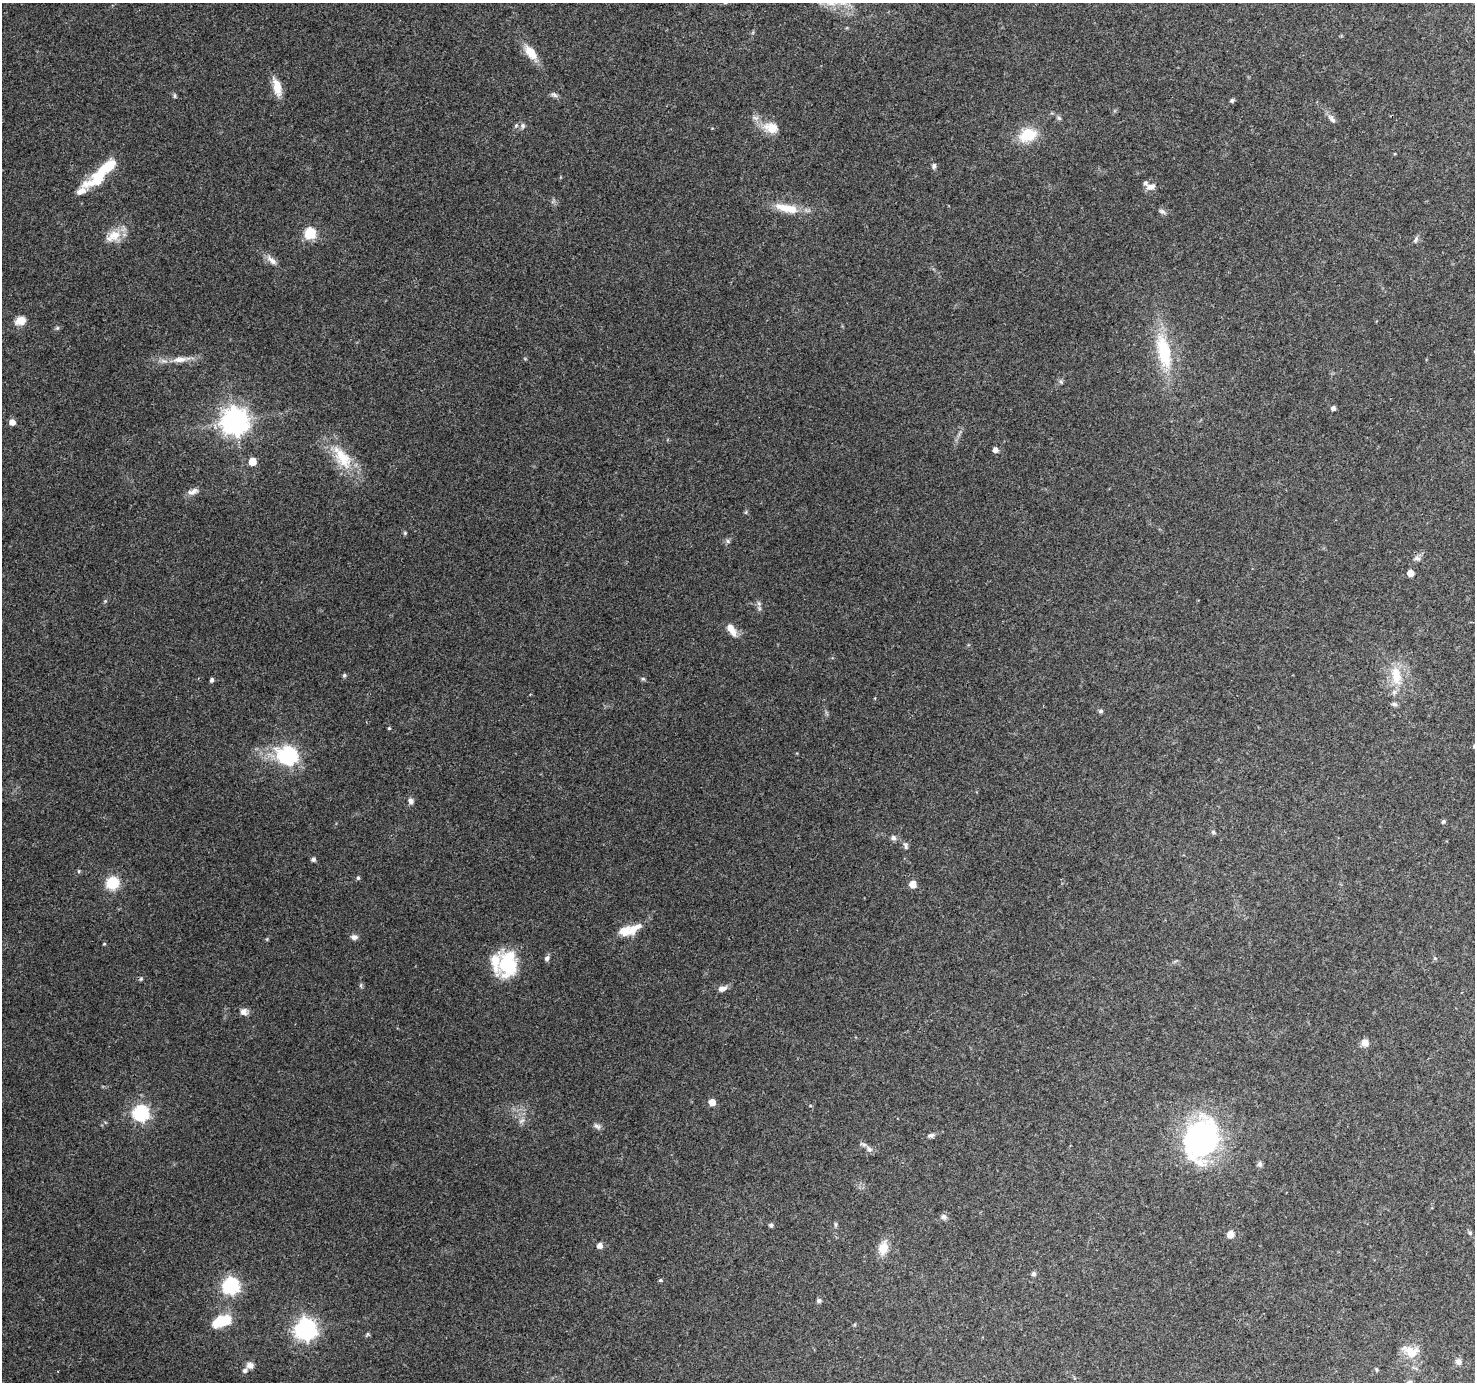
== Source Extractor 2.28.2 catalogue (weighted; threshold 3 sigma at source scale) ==
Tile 10 of 4 x 4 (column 2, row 3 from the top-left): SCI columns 1474-2946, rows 1568-2947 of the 5900 x 5964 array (HDU 1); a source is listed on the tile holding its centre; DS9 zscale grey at full resolution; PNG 1477 x 1384 px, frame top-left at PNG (2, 3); no overlay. Shown black and unused: <1% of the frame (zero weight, under 3 of 4 exposures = <1% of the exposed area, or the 3 px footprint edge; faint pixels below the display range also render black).
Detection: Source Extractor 2.28.2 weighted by HDU 2 'WHT'; one run over the whole footprint, this tile lists its part. Background 0.114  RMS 0.0065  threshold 0.0294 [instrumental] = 3 sigma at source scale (4.5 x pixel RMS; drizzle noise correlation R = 1.50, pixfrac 1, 0.0396/0.0396 arcsec/px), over >= 5 px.
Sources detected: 101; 8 inside a brighter listed object's ellipse — not listed separately; the other 93 listed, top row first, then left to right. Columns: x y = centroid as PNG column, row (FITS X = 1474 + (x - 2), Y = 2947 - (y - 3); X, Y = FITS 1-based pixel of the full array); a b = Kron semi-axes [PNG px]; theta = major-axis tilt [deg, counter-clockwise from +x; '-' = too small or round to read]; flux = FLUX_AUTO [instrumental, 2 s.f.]
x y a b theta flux
531 53 22 11 -51 10
277 87 23 9 -76 9.9
554 95 10 6 -29 1.8
175 96 7 4 -85 1.1
1232 100 5 4 - 1.4
1059 118 7 5 -46 1.3
1332 119 14 6 -50 3.1
523 126 8 6 76 1.8
771 128 21 14 -17 11
1028 135 20 14 19 21
934 166 7 6 - 1.7
98 178 24 15 42 21
1151 187 11 7 13 4.2
786 208 29 11 -16 14
1162 211 10 6 -31 2
310 233 6 6 - 59
113 236 23 14 28 11
1416 239 9 5 67 1.8
272 260 18 7 -41 4.5
20 320 13 10 18 6.5
57 328 6 5 - 1
1164 352 44 17 -78 40
180 359 29 8 7 8.8
1061 382 6 4 -45 1.1
1333 408 4 4 - 2.7
235 421 9 9 - 710
12 422 5 5 - 5.6
995 450 5 5 - 3.5
342 458 41 19 -54 25
252 461 5 5 - 12
193 491 15 7 24 3.8
405 533 5 4 - 0.82
728 541 6 5 - 1.3
1417 558 10 6 -13 2.1
1410 573 5 5 - 6.9
105 601 4 4 - 0.71
759 608 7 4 -72 1.5
731 629 15 7 -58 7.6
344 675 6 5 - 1.1
1396 675 28 14 -81 18
643 679 6 5 - 0.97
212 680 5 4 - 1.4
1394 704 7 6 - 1.8
1100 711 6 5 - 1.4
389 728 4 4 - 0.75
1474 746 5 3 - 0.63
288 756 8 7 - 220
411 801 8 7 - 2.6
1443 821 5 4 - 1.3
1213 832 6 5 - 1
893 838 7 7 - 2.1
906 846 9 5 -74 1.8
313 859 5 5 - 1.9
79 871 5 4 - 0.85
358 878 5 4 - 1.2
112 883 6 6 - 82
913 884 5 5 - 10
633 929 23 11 35 10
354 937 8 6 -4 2.8
104 944 4 4 - 0.66
547 958 7 6 - 2
1435 958 5 4 - 0.86
508 964 28 20 -89 37
141 979 6 5 - 0.99
361 985 7 4 89 1
722 989 10 6 19 3.7
244 1012 9 8 - 3.8
1365 1043 8 7 - 5.4
712 1102 5 5 - 8
141 1113 7 7 - 150
521 1121 10 5 35 1.9
597 1126 11 6 -29 2.1
931 1135 10 6 15 1.9
1201 1140 46 34 71 140
869 1149 10 7 -40 2.5
1260 1164 8 7 - 1.7
944 1217 8 7 - 2.2
771 1225 6 5 - 1.3
835 1225 8 4 -90 1.1
1470 1233 5 5 - 1.1
1230 1234 7 7 - 4.7
599 1246 5 5 - 3.7
883 1248 15 10 77 10
1034 1274 6 6 - 1.6
660 1280 5 4 - 0.99
231 1286 7 7 - 200
819 1301 6 5 - 1.5
222 1321 20 10 20 25
305 1329 8 8 - 410
367 1334 6 4 60 0.98
1410 1351 23 14 -21 10
1458 1362 7 7 - 2.7
250 1365 10 9 - 3.3
Isophote crosses this tile's border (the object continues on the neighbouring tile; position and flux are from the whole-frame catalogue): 1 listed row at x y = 1474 746